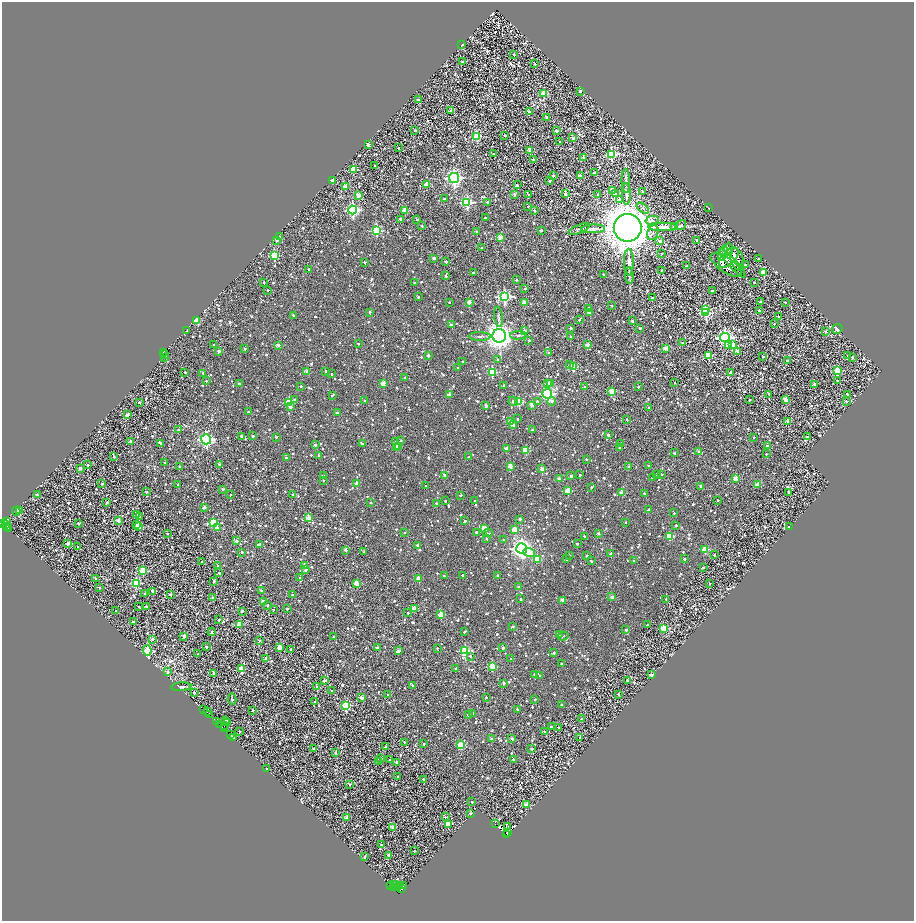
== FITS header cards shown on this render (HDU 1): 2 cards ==
NAXIS1  =                 1824
NAXIS2  =                 1837

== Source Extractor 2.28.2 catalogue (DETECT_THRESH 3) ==
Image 1824 x 1837 px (HDU 1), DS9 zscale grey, zoomed out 1/2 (1 PNG px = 2 x 2 image px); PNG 916 x 923 px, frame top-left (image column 1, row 1837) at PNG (2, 2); each listed source drawn as its Kron ellipse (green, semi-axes under 4 px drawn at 4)
Background 1.61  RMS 3.5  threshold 10.4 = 3 sigma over >= 5 px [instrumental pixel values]
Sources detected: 1909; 310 cannot appear on this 1/2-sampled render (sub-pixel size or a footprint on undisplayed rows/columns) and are neither listed nor drawn; of the other 1599, the 500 brightest by FLUX_AUTO listed and drawn (1099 fainter detections omitted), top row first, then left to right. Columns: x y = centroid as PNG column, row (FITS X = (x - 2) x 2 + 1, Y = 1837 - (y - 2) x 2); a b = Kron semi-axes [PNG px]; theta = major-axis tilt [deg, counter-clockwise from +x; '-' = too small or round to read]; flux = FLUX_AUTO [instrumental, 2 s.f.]
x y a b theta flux
462 44 2 2 - 1.6e+03
514 55 2 2 - 9.3e+02
462 62 2 2 - 1.6e+03
535 64 2 2 - 1.7e+03
580 91 2 2 - 1.9e+03
544 94 3 3 - 2.3e+04
418 100 2 2 - 6.0e+03
451 110 3 2 - 1.1e+03
529 112 2 2 - 4.8e+03
546 117 2 2 - 1.6e+03
415 130 2 2 - 1.5e+03
556 131 2 2 - 4.2e+03
505 135 2 2 - 1.5e+03
477 137 3 3 - 3.1e+04
573 138 3 2 - 7.8e+03
560 142 2 2 - 1.8e+03
368 144 2 2 - 3.7e+03
398 148 2 2 - 1.3e+03
530 150 2 2 - 8.4e+03
494 154 2 2 - 1.2e+03
611 154 4 3 - 6.1e+04
583 157 3 2 - 1.8e+03
533 159 2 2 - 1.0e+03
375 166 2 2 - 1.3e+03
353 170 3 3 - 2.0e+04
594 172 2 2 - 1.8e+03
553 176 2 2 - 3.0e+03
580 176 2 2 - 6.9e+03
454 178 5 5 - 1.5e+05
333 180 2 2 - 5.9e+03
550 180 2 2 - 1.2e+03
626 181 12 3 -89 1.7e+03
427 184 3 2 - 1.3e+04
517 185 2 2 - 1.4e+03
345 187 2 2 - 1.1e+04
612 190 2 2 - 8.6e+03
643 192 2 2 - 2.6e+03
514 194 2 2 - 3.6e+03
565 194 2 2 - 4.2e+03
598 194 2 2 - 1.3e+03
615 194 3 2 - 8.1e+03
626 194 11 3 -89 2.5e+03
528 195 2 2 - 1.6e+03
358 196 2 2 - 6.6e+03
444 199 2 2 - 1.5e+03
619 199 4 3 - 1.2e+03
467 202 4 4 - 7.4e+04
487 202 2 2 - 2.3e+03
528 206 2 2 - 1.1e+03
643 208 7 3 -35 1.2e+03
709 208 2 2 - 1.6e+03
353 210 4 4 - 9.9e+04
405 211 2 2 - 1.7e+04
534 211 2 2 - 1.9e+03
485 218 2 2 - 1.3e+03
400 219 2 2 - 1.6e+03
417 220 2 2 - 1.7e+03
652 220 6 4 14 1.8e+03
681 225 6 3 37 1.3e+03
422 226 2 2 - 1.2e+03
675 226 3 2 - 5.7e+03
663 227 15 3 -1 3.7e+03
628 228 14 14 - 2.1e+06
579 229 11 4 21 1.3e+03
593 229 12 3 1 3.3e+03
376 230 3 3 - 5.5e+04
541 230 2 2 - 2.9e+03
477 232 3 2 - 1.9e+03
653 233 8 5 69 2.0e+03
280 237 2 2 - 2.1e+03
500 238 2 2 - 9.6e+03
276 240 2 2 - 2.6e+03
697 240 2 2 - 1.6e+03
660 241 3 2 - 4.2e+03
481 248 2 2 - 9.7e+02
729 249 6 3 -90 2.8e+03
723 253 8 3 73 3.2e+03
661 254 2 2 - 9.4e+02
274 255 3 3 - 3.4e+04
434 258 2 2 - 3.9e+03
729 258 12 6 46 1.2e+04
737 259 12 6 -72 8.5e+03
759 259 2 2 - 1.8e+03
364 262 2 2 - 1.7e+03
446 262 2 2 - 1.2e+03
629 262 13 5 -89 3.6e+03
732 263 18 4 -48 7.1e+03
726 265 18 7 -34 1.7e+04
745 265 2 2 - 1.3e+03
686 266 3 3 - 1.3e+03
309 269 2 2 - 1.3e+03
662 270 2 2 - 2.8e+03
473 273 2 2 - 1.3e+03
764 273 3 2 - 1.7e+04
604 274 2 2 - 1.4e+03
629 275 8 4 -87 1.3e+03
445 276 2 2 - 1.1e+03
516 280 2 2 - 1.2e+03
264 282 2 2 - 1.8e+03
414 283 2 2 - 9.3e+02
754 283 2 2 - 1.1e+03
525 289 2 2 - 1.1e+03
268 290 2 2 - 9.1e+02
712 291 2 2 - 2.0e+03
505 296 4 4 - 9.5e+04
418 297 2 2 - 9.9e+02
652 298 2 2 - 1.5e+03
760 301 2 2 - 1.1e+03
449 302 2 2 - 1.7e+03
469 302 2 2 - 8.0e+03
525 302 2 2 - 9.1e+03
785 302 2 2 - 1.3e+03
612 306 2 2 - 1.0e+03
589 308 2 2 - 3.4e+03
705 309 3 3 - 1.6e+04
759 311 2 2 - 1.6e+03
370 312 2 2 - 1.9e+03
589 313 2 2 - 3.1e+03
706 313 4 3 - 4.7e+04
293 315 2 2 - 1.8e+03
779 316 2 2 - 1.5e+03
498 317 10 3 -83 1.3e+03
197 320 3 2 - 1.6e+04
579 320 2 2 - 9.2e+02
632 321 2 2 - 2.6e+03
774 324 2 2 - 9.9e+02
451 325 3 2 - 3.2e+03
571 328 2 2 - 2.2e+03
640 328 2 2 - 9.2e+02
837 329 5 4 - 1.1e+03
187 331 2 2 - 9.3e+02
525 331 2 2 - 3.8e+03
825 331 2 2 - 2.5e+03
518 335 8 3 3 1.3e+03
480 336 11 3 -1 1.6e+03
499 336 7 6 - 5.2e+05
571 336 2 2 - 1.8e+03
725 338 5 4 - 1.8e+05
529 340 2 2 - 1.1e+03
683 343 2 2 - 1.1e+03
358 344 2 2 - 8.9e+02
214 345 2 2 - 1.4e+03
278 345 2 2 - 5.5e+03
587 345 2 2 - 8.1e+03
732 345 3 2 - 1.2e+04
728 346 3 3 - 8.1e+03
666 348 2 2 - 1.0e+04
245 349 2 2 - 1.7e+03
219 351 2 2 - 4.8e+03
738 351 3 2 - 6.0e+03
163 353 2 1 - 2.9e+03
548 353 2 2 - 8.9e+02
165 354 2 1 - 1.2e+03
428 355 2 2 - 2.6e+03
708 355 3 3 - 2.3e+04
848 356 2 2 - 1.9e+03
164 357 3 2 - 1.5e+03
763 357 2 2 - 1.1e+03
852 357 3 3 - 1.1e+03
498 359 2 2 - 1.5e+03
462 361 2 2 - 9.7e+02
787 361 2 2 - 4.5e+03
569 365 3 3 - 1.7e+03
574 367 3 3 - 2.2e+04
458 368 2 2 - 1.1e+03
307 371 2 2 - 6.7e+03
326 371 2 2 - 9.4e+02
837 371 3 3 - 2.0e+04
185 372 2 2 - 1.1e+03
492 372 3 3 - 3.5e+04
731 372 2 2 - 4.7e+03
203 373 2 2 - 1.1e+03
332 374 2 2 - 9.6e+02
405 378 2 2 - 2.7e+03
206 381 2 2 - 1.1e+03
837 381 2 2 - 9.9e+02
383 383 2 2 - 7.9e+03
548 383 3 2 - 9.3e+03
675 383 2 2 - 9.0e+02
239 384 2 2 - 1.3e+03
551 384 2 2 - 4.3e+03
814 384 2 2 - 3.9e+03
504 385 2 2 - 1.1e+03
301 386 2 2 - 1.2e+03
585 387 2 2 - 1.8e+03
638 387 2 2 - 1.4e+03
612 391 2 2 - 1.3e+04
547 394 5 4 - 1.2e+05
769 394 2 2 - 9.0e+02
332 395 3 2 - 1.5e+03
449 395 2 2 - 6.2e+03
847 395 2 2 - 2.6e+03
294 399 3 3 - 1.2e+03
749 400 2 2 - 1.2e+03
786 400 3 2 - 7.0e+03
365 401 2 2 - 1.7e+03
513 401 5 3 - 1.0e+03
537 401 2 2 - 2.5e+03
552 401 4 3 - 2.2e+03
846 401 2 2 - 1.9e+03
139 402 2 2 - 1.2e+03
289 402 3 3 - 3.3e+04
519 402 3 3 - 2.8e+04
532 405 3 2 - 6.3e+03
486 406 2 2 - 4.5e+03
290 407 3 3 - 1.1e+03
649 408 2 2 - 3.7e+03
248 412 2 2 - 1.1e+03
337 413 2 2 - 2.2e+03
127 415 3 2 - 4.5e+03
517 419 2 2 - 1.2e+03
626 419 2 2 - 1.3e+03
511 422 2 2 - 1.5e+04
788 422 2 2 - 6.5e+03
513 424 4 2 - 4.1e+03
178 430 3 2 - 9.1e+02
532 430 2 2 - 1.5e+03
608 435 2 2 - 1.8e+03
241 436 2 2 - 1.6e+03
253 436 2 2 - 3.0e+03
276 437 2 2 - 1.4e+03
754 437 2 2 - 8.9e+02
807 437 3 2 - 1.8e+03
206 439 5 5 - 1.2e+05
401 440 3 2 - 1.4e+03
131 441 2 2 - 5.0e+03
396 442 3 3 - 9.9e+02
161 443 3 2 - 9.2e+02
362 444 3 2 - 1.3e+03
620 444 2 2 - 1.2e+03
315 445 2 2 - 1.8e+03
767 446 2 2 - 2.1e+03
396 447 2 2 - 1.2e+04
398 447 2 2 - 3.2e+03
506 448 2 2 - 4.2e+03
620 448 2 2 - 1.4e+03
526 450 3 3 - 1.8e+04
698 451 2 2 - 1.4e+03
674 453 3 2 - 1.0e+03
766 454 2 2 - 9.1e+02
319 455 2 2 - 9.7e+02
114 457 2 2 - 1.0e+03
469 457 2 2 - 1.8e+03
286 458 2 2 - 1.3e+03
586 459 2 2 - 1.3e+03
165 463 2 2 - 1.7e+03
88 465 2 2 - 3.5e+03
219 465 2 2 - 1.7e+03
510 466 2 2 - 9.0e+03
648 466 2 2 - 1.2e+03
180 467 2 2 - 2.3e+03
629 467 2 2 - 4.1e+03
80 468 2 2 - 3.5e+03
542 469 2 2 - 9.5e+03
656 474 2 2 - 1.0e+03
661 474 2 2 - 8.9e+02
445 475 3 2 - 3.8e+03
580 475 2 2 - 1.4e+03
323 476 3 2 - 2.0e+03
571 476 2 2 - 3.4e+03
652 478 2 2 - 1.2e+03
735 478 2 2 - 9.1e+03
559 479 2 2 - 7.0e+03
323 480 2 2 - 1.0e+03
102 483 2 2 - 9.9e+02
357 483 2 2 - 7.8e+03
757 484 2 2 - 8.2e+03
178 485 2 2 - 1.2e+03
426 486 2 2 - 9.2e+02
701 486 2 2 - 2.7e+03
591 487 2 2 - 8.8e+02
222 489 2 2 - 2.3e+03
568 491 3 3 - 1.5e+04
146 492 2 2 - 1.6e+03
789 492 2 2 - 2.2e+03
622 493 2 2 - 9.3e+03
644 493 2 2 - 1.1e+03
293 494 2 2 - 1.5e+03
37 495 2 2 - 1.2e+03
230 495 2 2 - 9.5e+02
461 495 2 2 - 1.6e+03
718 500 2 2 - 1.0e+03
445 501 2 2 - 1.6e+03
475 501 2 2 - 9.7e+02
107 503 3 2 - 1.7e+03
371 503 2 2 - 9.2e+02
436 503 2 2 - 9.8e+02
204 507 2 2 - 2.9e+03
649 509 2 2 - 1.2e+03
16 511 4 3 - 1.2e+03
20 511 3 2 - 1.3e+04
674 513 2 2 - 9.1e+02
137 514 2 2 - 4.5e+03
139 516 2 2 - 1.5e+03
308 518 3 2 - 1.4e+04
520 519 2 2 - 3.5e+03
118 520 2 2 - 7.8e+03
465 521 2 2 - 1.3e+03
7 522 4 3 - 2.7e+03
626 522 2 2 - 1.1e+03
3 523 2 1 - 9.0e+02
78 523 2 2 - 1.3e+03
213 523 3 3 - 3.5e+04
5 524 2 2 - 1.1e+03
136 525 2 2 - 4.6e+03
676 525 2 2 - 2.2e+03
6 526 2 2 - 3.8e+03
139 527 2 2 - 9.3e+03
789 527 2 2 - 1.0e+03
8 528 2 1 - 2.7e+03
217 528 2 2 - 5.3e+03
484 529 2 2 - 1.4e+04
515 530 3 2 - 1.5e+04
476 532 2 2 - 2.0e+03
404 533 2 2 - 1.3e+03
488 533 5 3 - 1.2e+03
598 533 2 2 - 2.1e+03
167 534 2 2 - 9.8e+02
584 536 2 2 - 1.1e+03
669 536 3 2 - 1.6e+04
487 539 2 2 - 1.1e+03
504 540 2 2 - 1.5e+03
237 541 2 2 - 2.5e+03
68 543 2 2 - 3.0e+03
260 544 2 2 - 1.3e+03
577 544 2 2 - 1.1e+03
417 545 2 2 - 3.2e+03
78 547 2 2 - 1.2e+03
522 548 5 5 - 3.6e+05
705 549 3 3 - 1.9e+04
345 550 2 2 - 4.6e+03
242 552 2 2 - 1.7e+03
364 552 2 2 - 9.9e+02
529 553 6 3 -21 8.6e+03
611 554 2 2 - 4.0e+03
569 555 2 2 - 9.9e+02
714 555 2 2 - 1.8e+03
587 556 2 2 - 2.2e+03
537 559 3 2 - 1.2e+04
566 559 3 2 - 1.1e+03
684 559 2 2 - 2.2e+03
634 560 2 2 - 1.4e+03
201 561 2 2 - 1.1e+03
591 561 2 2 - 1.3e+03
305 565 2 2 - 6.0e+03
218 566 3 2 - 9.7e+02
703 567 2 2 - 1.5e+03
305 570 2 2 - 2.6e+03
143 571 3 3 - 3.0e+04
219 573 3 2 - 1.4e+03
462 575 2 2 - 8.7e+02
498 575 2 2 - 2.0e+03
444 576 2 2 - 9.0e+02
300 578 2 2 - 2.1e+03
96 579 2 2 - 1.0e+03
419 579 2 2 - 1.1e+04
214 581 2 2 - 3.0e+03
136 583 3 3 - 4.2e+04
356 583 2 2 - 1.3e+04
710 584 2 2 - 1.2e+03
519 587 2 2 - 2.6e+03
99 588 2 2 - 1.9e+03
153 591 2 2 - 2.7e+03
261 591 2 2 - 2.6e+03
145 594 3 2 - 1.9e+03
170 595 2 2 - 1.6e+03
292 595 2 2 - 2.1e+03
212 597 2 2 - 1.7e+03
612 597 2 2 - 5.5e+03
521 599 2 2 - 1.6e+03
666 599 2 2 - 1.2e+03
563 600 2 2 - 7.4e+03
263 601 2 2 - 5.0e+03
268 605 2 2 - 1.5e+03
146 606 2 2 - 1.7e+03
138 607 2 2 - 1.6e+03
414 608 2 2 - 9.7e+03
287 609 2 2 - 1.8e+03
273 610 2 2 - 1.2e+03
116 611 2 2 - 8.8e+02
242 611 2 2 - 1.5e+03
408 613 2 2 - 1.4e+03
441 615 3 2 - 1.4e+04
219 620 2 2 - 1.8e+03
133 622 2 2 - 3.8e+03
240 625 2 2 - 1.9e+04
647 625 2 2 - 2.3e+03
513 626 3 2 - 9.1e+02
663 628 3 3 - 2.0e+04
626 630 2 2 - 2.4e+03
212 632 4 2 - 1.8e+03
465 632 3 2 - 1.0e+03
559 635 2 2 - 4.5e+03
184 636 2 2 - 5.8e+03
563 636 5 3 - 9.7e+02
333 637 2 2 - 9.2e+02
152 639 2 2 - 2.2e+03
259 641 2 2 - 1.8e+03
206 646 2 2 - 2.3e+03
280 647 2 2 - 1.1e+04
377 648 2 2 - 4.6e+03
437 648 2 2 - 9.5e+02
503 648 2 2 - 2.8e+03
291 649 2 2 - 1.0e+03
147 650 5 3 - 2.6e+04
398 651 3 2 - 4.1e+03
465 651 3 3 - 5.4e+04
554 653 2 2 - 1.2e+03
198 654 3 2 - 9.2e+02
470 656 2 2 - 1.1e+03
266 658 2 2 - 5.0e+03
510 659 2 2 - 9.3e+02
562 664 2 2 - 1.0e+03
492 667 3 3 - 2.6e+04
456 668 2 2 - 9.1e+02
241 669 3 3 - 2.4e+04
167 672 3 3 - 1.7e+03
214 673 2 2 - 6.5e+03
534 674 2 2 - 1.3e+03
651 675 2 2 - 5.9e+03
540 676 2 2 - 8.8e+02
324 680 3 2 - 3.2e+03
627 680 2 2 - 1.5e+03
504 683 2 2 - 3.5e+03
412 685 3 2 - 8.9e+02
317 686 2 2 - 4.1e+03
181 687 10 3 4 1.5e+03
332 691 2 2 - 1.9e+03
194 693 2 2 - 2.2e+03
618 694 2 2 - 1.4e+03
388 695 2 2 - 1.0e+03
486 697 2 2 - 9.8e+02
361 698 2 2 - 6.6e+03
232 699 5 3 - 9.2e+02
535 699 2 2 - 1.2e+03
315 702 2 2 - 1.4e+03
562 704 2 2 - 8.8e+02
346 705 3 3 - 4.5e+04
204 709 2 2 - 7.7e+03
517 709 2 2 - 2.3e+03
253 710 2 2 - 1.3e+03
207 712 2 1 - 2.1e+03
472 713 2 2 - 1.6e+03
210 714 2 1 - 9.5e+02
468 715 2 2 - 2.3e+03
582 719 2 2 - 1.3e+03
225 721 2 2 - 8.0e+03
216 722 4 1 - 4.4e+03
228 722 3 2 - 1.0e+03
220 725 3 2 - 3.6e+03
224 726 2 1 - 2.2e+03
551 727 2 2 - 1.4e+03
558 727 2 2 - 2.1e+03
224 728 2 2 - 5.4e+03
239 731 2 2 - 1.1e+03
544 732 2 2 - 1.4e+03
230 735 2 2 - 1.6e+03
234 738 3 2 - 2.8e+03
580 738 2 2 - 2.6e+03
491 739 2 2 - 1.8e+03
512 739 2 2 - 3.8e+03
404 742 2 2 - 9.1e+02
424 744 2 2 - 1.1e+03
461 745 3 3 - 1.8e+04
385 747 2 2 - 1.2e+03
314 749 2 2 - 9.0e+02
532 749 2 2 - 1.8e+03
335 752 2 2 - 1.3e+03
381 758 2 2 - 3.0e+03
513 759 2 2 - 1.2e+03
390 760 2 2 - 1.8e+03
378 762 2 2 - 1.1e+03
396 762 2 2 - 1.3e+03
266 769 2 2 - 9.1e+02
397 777 2 2 - 1.2e+03
423 779 2 2 - 2.5e+03
350 784 2 2 - 9.9e+02
472 802 2 2 - 1.4e+03
526 804 2 2 - 7.8e+03
470 814 2 2 - 2.0e+03
445 817 3 2 - 1.2e+03
347 818 2 2 - 6.4e+03
448 824 3 3 - 2.0e+04
495 824 2 1 - 2.4e+03
507 826 3 1 - 2.1e+03
393 827 2 2 - 7.9e+03
507 832 3 3 - 4.9e+03
507 835 2 1 - 3.1e+03
382 845 2 2 - 4.5e+03
414 851 2 2 - 1.1e+03
388 855 2 2 - 2.4e+03
364 857 2 2 - 9.2e+02
395 884 2 2 - 1.0e+03
390 885 2 2 - 3.6e+03
394 885 2 1 - 2.0e+03
400 886 3 2 - 6.9e+03
403 886 2 2 - 1.6e+03
398 887 2 1 - 3.1e+03
394 888 2 1 - 3.9e+03
402 888 4 1 - 4.6e+03
At the frame edge (FLAGS 8, measured only in part): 1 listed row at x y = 3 523
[1099 fainter detections neither listed nor drawn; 310 sub-pixel or undisplayed-footprint detections neither listed nor drawn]